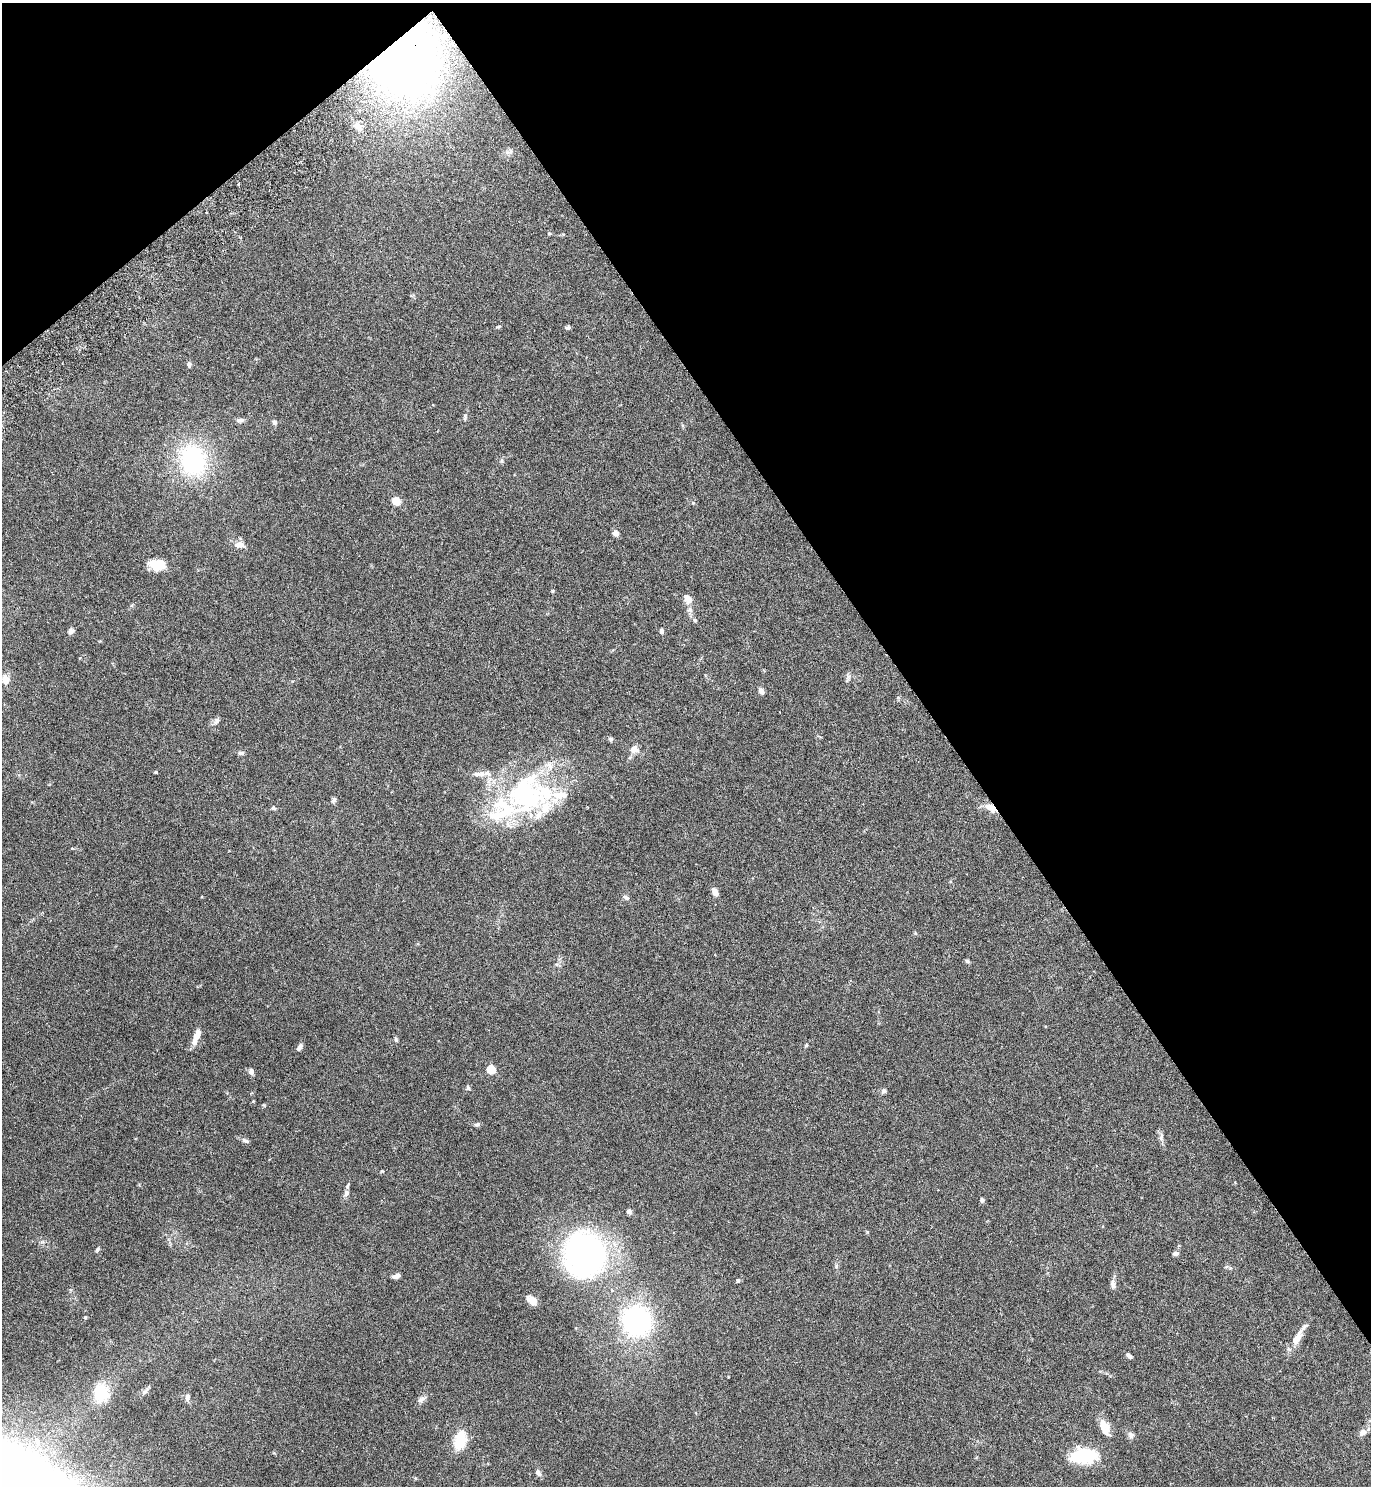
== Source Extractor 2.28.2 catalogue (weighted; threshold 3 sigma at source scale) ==
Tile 3 of 4 x 4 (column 3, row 1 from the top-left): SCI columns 2937-4305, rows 4502-5985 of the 6072 x 6081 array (HDU 1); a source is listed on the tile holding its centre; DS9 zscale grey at full resolution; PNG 1373 x 1488 px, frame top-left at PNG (2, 3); no overlay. Shown black and unused: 35% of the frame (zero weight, under 4 of 7 exposures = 5% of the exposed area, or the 3 px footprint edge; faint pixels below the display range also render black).
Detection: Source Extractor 2.28.2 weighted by HDU 2 'WHT'; one run over the whole footprint, this tile lists its part. Background 0.0259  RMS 0.0024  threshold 0.00985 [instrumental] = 3 sigma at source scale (4.09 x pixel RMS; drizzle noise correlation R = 1.36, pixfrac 0.8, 0.05/0.05 arcsec/px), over >= 5 px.
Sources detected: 81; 8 inside a brighter listed object's ellipse — not listed separately; the other 73 listed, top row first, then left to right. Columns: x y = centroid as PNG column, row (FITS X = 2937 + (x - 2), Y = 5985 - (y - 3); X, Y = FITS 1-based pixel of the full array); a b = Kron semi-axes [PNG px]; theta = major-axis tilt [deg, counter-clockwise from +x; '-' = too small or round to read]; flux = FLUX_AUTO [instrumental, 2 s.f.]
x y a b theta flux
405 58 40 36 57 190
510 151 9 4 52 0.5
238 184 3 2 - 0.33
549 233 5 4 - 0.25
498 327 7 3 13 0.25
568 327 7 5 33 0.41
189 364 7 5 -84 0.52
465 417 12 2 90 0.35
240 420 10 6 0 0.67
274 422 6 6 - 0.48
192 460 24 19 -81 28
396 501 5 5 - 6.8
693 503 4 4 - 0.2
615 533 5 4 - 2
239 545 12 8 1 1.5
158 564 19 12 -3 4.3
552 591 5 3 - 0.21
688 599 12 8 -59 1.6
695 620 5 5 - 0.35
71 631 7 6 - 0.65
661 631 6 5 - 0.57
848 676 8 5 -59 0.48
5 680 14 9 -79 1.7
761 691 8 6 -64 0.75
217 721 11 5 61 0.68
611 739 6 6 - 0.41
634 749 11 10 - 1.4
241 753 8 5 0 0.46
156 772 4 3 - 0.23
528 795 63 52 16 40
334 800 7 6 - 0.53
990 807 15 7 -31 2.4
273 808 7 4 -26 0.35
715 892 8 6 -66 1.3
626 897 8 5 -27 0.61
967 961 7 4 -31 0.34
196 1037 19 7 67 2.3
396 1039 7 4 -63 0.35
806 1045 5 4 - 0.24
299 1047 9 5 58 0.73
491 1069 5 5 - 9.1
251 1071 7 6 - 0.85
468 1088 6 5 - 0.39
884 1091 6 5 - 0.62
477 1124 7 5 31 0.45
1161 1137 7 4 72 0.46
245 1141 10 5 -24 0.58
346 1193 8 7 - 0.73
982 1200 6 5 - 0.44
629 1211 6 6 - 0.53
97 1249 6 4 51 0.32
585 1253 28 26 80 91
1175 1254 7 5 1 0.59
836 1266 7 5 71 0.4
1226 1267 6 4 19 0.29
397 1276 9 4 15 0.84
738 1281 5 4 - 0.45
1113 1284 10 6 -80 0.98
532 1301 11 7 -41 1.9
85 1317 4 4 - 0.22
637 1321 24 23 - 36
1299 1335 37 8 60 2.6
1129 1356 7 4 -40 0.65
145 1392 9 6 39 0.75
101 1393 21 16 -80 7.6
187 1397 10 6 76 0.62
422 1399 14 6 29 0.84
1104 1425 22 10 -58 2.7
1363 1432 9 7 38 1.1
1131 1435 8 7 - 0.78
460 1440 20 11 76 6.4
1084 1456 31 17 4 9.6
538 1473 8 5 -57 0.85
Overlapping masked pixels (flux is a lower limit): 2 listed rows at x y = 405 58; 990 807
Unlisted compact peaks at least as high as the median listed source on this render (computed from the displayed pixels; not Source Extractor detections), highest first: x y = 867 1232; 382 1171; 264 1105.